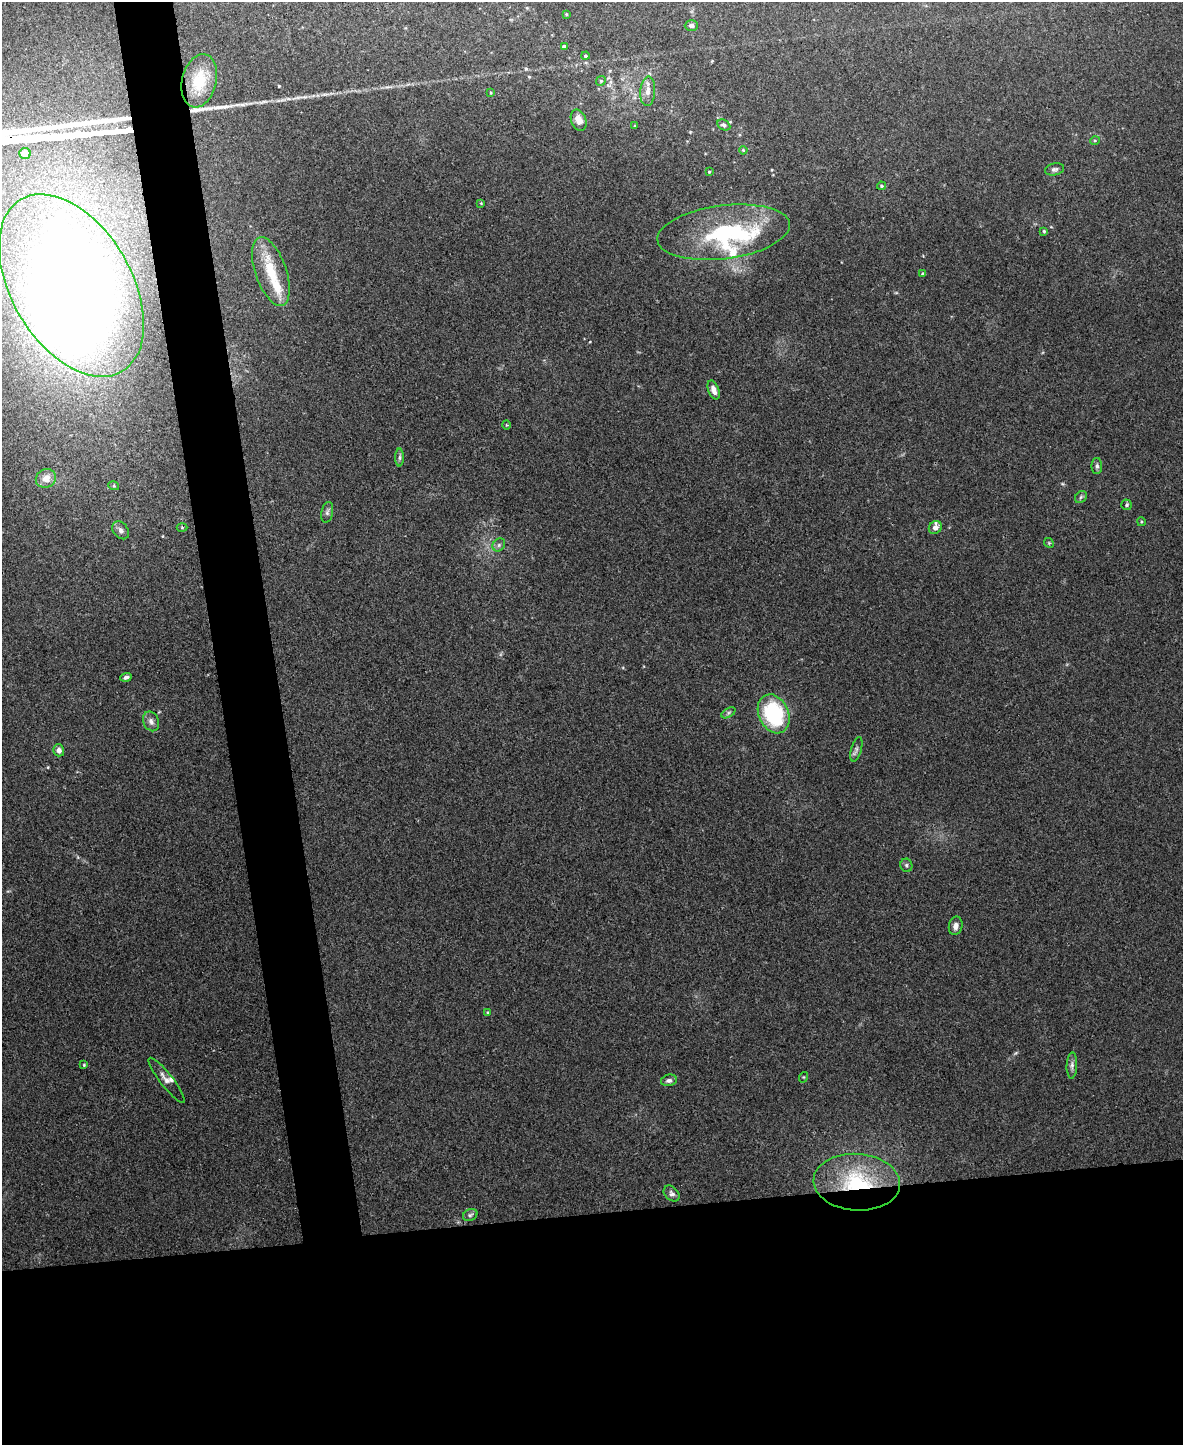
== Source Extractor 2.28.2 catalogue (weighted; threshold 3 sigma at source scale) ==
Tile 11 of 4 x 3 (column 3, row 3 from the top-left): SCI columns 2363-3543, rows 134-1576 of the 4724 x 4706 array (HDU 1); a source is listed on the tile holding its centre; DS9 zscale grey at full resolution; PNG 1185 x 1447 px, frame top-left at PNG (2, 2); each listed source drawn as its Kron ellipse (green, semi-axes under 4 px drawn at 4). Shown black and unused: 20% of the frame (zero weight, under 3 of 4 exposures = <1% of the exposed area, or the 3 px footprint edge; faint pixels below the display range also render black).
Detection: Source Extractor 2.28.2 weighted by HDU 2 'WHT'; one run over the whole footprint, this tile lists its part. Background 0.0469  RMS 0.0052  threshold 0.0232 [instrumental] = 3 sigma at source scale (4.5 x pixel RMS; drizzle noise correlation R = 1.50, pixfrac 1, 0.05/0.05 arcsec/px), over >= 5 px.
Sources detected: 60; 2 inside a brighter object's white glare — neither listed nor drawn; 3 inside a brighter listed object's ellipse — not listed separately; the other 55 listed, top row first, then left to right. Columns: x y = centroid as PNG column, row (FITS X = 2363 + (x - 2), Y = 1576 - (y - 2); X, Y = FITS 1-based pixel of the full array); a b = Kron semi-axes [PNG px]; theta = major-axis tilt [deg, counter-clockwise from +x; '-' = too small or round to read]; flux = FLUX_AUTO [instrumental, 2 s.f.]
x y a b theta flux
566 14 4 3 - 0.47
691 26 6 5 - 1.7
564 47 4 4 - 2.3
585 56 4 4 - 0.9
199 81 27 17 77 18
601 81 5 4 - 0.73
648 91 15 7 86 4.1
491 93 4 3 - 0.4
579 120 11 7 -69 5
724 125 7 5 -28 1.5
635 126 3 3 - 0.5
1095 140 5 3 - 0.53
743 150 4 3 - 0.46
25 153 5 5 - 6.7
1055 169 10 6 11 1.4
709 172 3 3 - 0.45
881 186 4 4 - 0.75
481 203 4 4 - 0.44
1044 231 4 3 - 0.61
724 232 67 26 7 67
271 271 36 15 -71 19
923 274 4 3 - 1.4
71 285 100 60 -60 760
714 390 10 5 -70 3.4
506 425 5 3 - 0.52
400 457 9 4 90 1.2
1097 466 8 5 -90 1.3
46 478 10 9 - 4.7
114 486 5 3 - 0.51
1081 497 6 5 - 0.98
1127 505 5 5 - 0.92
327 512 10 6 79 1.5
1141 522 4 3 - 0.58
182 527 5 3 - 0.5
935 528 7 6 - 3.8
121 530 10 7 -51 1.9
1049 543 5 4 - 0.62
499 545 7 5 47 1.3
126 677 6 4 18 1.3
728 713 7 4 32 1.1
774 714 20 15 -65 47
151 721 10 7 -66 2.3
856 749 13 5 74 1.6
59 750 6 5 - 2.6
906 865 7 6 - 1.1
956 926 9 6 77 2.5
488 1012 4 3 - 0.55
84 1065 4 4 - 0.54
1072 1065 13 5 88 1.8
804 1077 5 3 - 0.42
167 1080 28 6 -52 3.2
669 1080 8 5 12 1.5
857 1182 43 28 -4 46
672 1194 9 6 -43 1.7
470 1215 7 5 28 1.2
Overlapping masked pixels (flux is a lower limit): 1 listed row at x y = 857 1182